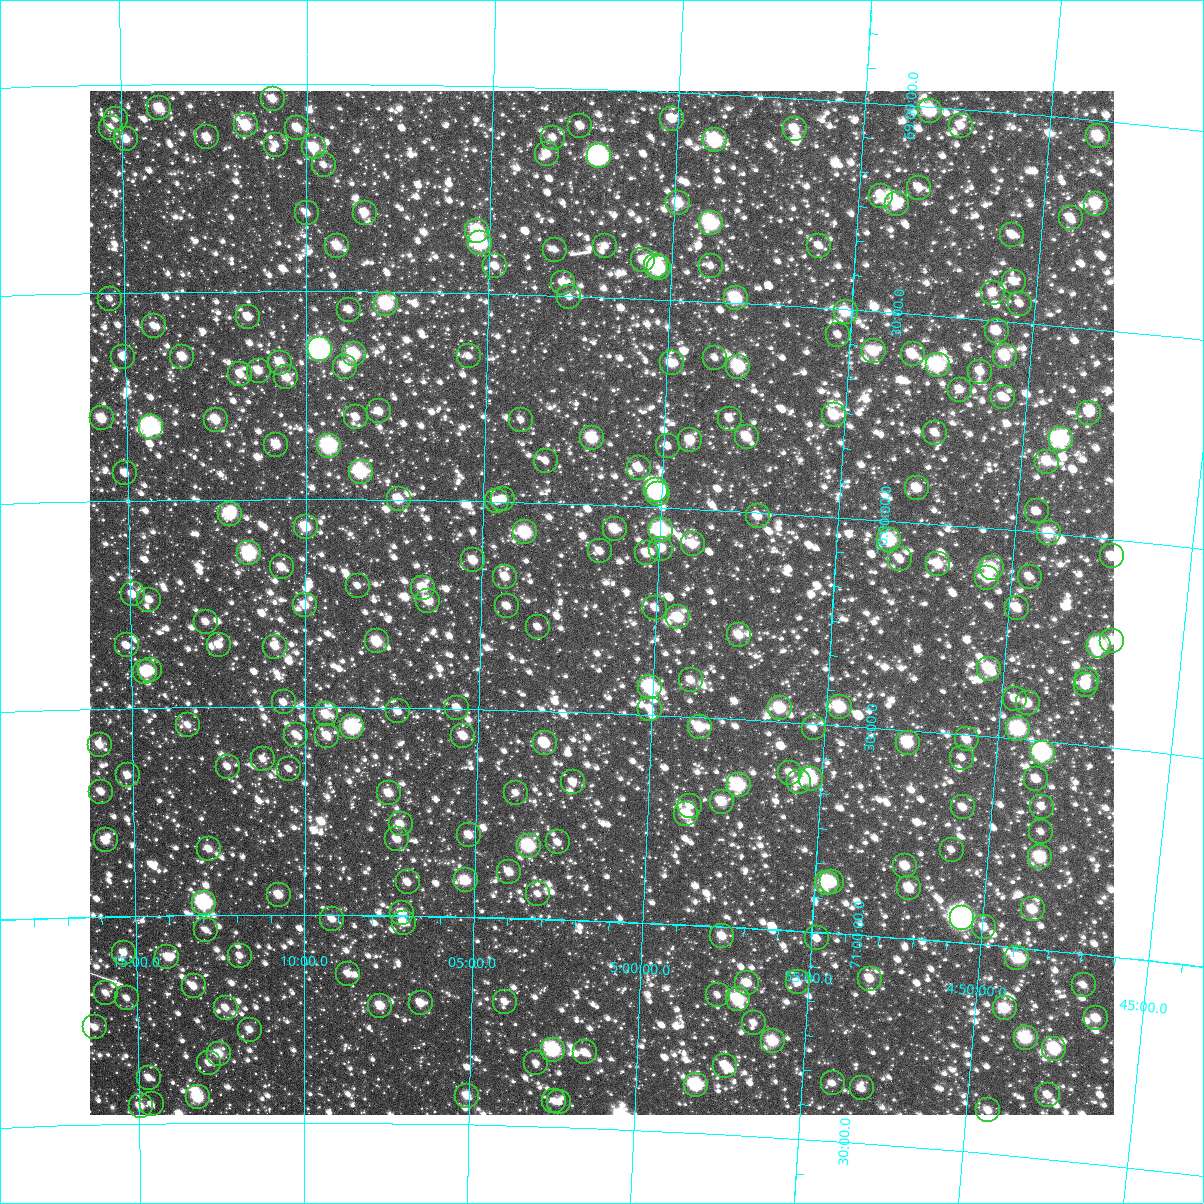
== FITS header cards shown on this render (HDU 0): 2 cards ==
NAXIS1  =                 1024
NAXIS2  =                 1024

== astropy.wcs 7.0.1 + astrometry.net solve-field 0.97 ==
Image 1024 x 1024 px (HDU 0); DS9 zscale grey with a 90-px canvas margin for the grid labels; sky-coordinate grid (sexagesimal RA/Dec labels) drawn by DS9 from the SOLVED WCS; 267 Tycho-2 reference stars matched to detected sources circled (green)
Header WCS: RA---TAN-SIP/DEC--TAN-SIP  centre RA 05:01:34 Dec +70:14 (75.39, +70.23 deg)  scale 8.66 arcsec/px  FOV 147.9' x 147.9'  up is +178 deg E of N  parity flipped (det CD > 0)
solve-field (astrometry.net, Tycho-2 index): VERIFIED the header's WCS against the Tycho-2 star catalogue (verified at 6 index scales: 16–267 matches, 0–1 conflicts across passes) and refined it, rather than solving blind
Solved WCS: RA---TAN-SIP/DEC--TAN-SIP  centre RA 05:01:34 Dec +70:14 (75.39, +70.23 deg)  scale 8.66 arcsec/px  FOV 147.9' x 147.9'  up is +178 deg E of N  parity flipped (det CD > 0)
The solver's refit moves the header's centre by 0.65 arcsec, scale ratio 1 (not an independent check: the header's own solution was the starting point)
Tycho-2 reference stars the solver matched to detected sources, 267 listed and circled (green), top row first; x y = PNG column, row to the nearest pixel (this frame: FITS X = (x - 90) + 1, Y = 1024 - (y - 91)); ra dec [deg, ICRS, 3 dp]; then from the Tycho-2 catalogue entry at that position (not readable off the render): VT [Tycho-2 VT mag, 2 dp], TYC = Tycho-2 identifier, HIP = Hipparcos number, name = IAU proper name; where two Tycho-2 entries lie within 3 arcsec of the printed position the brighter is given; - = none
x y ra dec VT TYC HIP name
273 99 77.728 +69.037 10.66 4342-1142-1 - -
159 108 78.491 +69.057 10.03 4343-83-1 - -
930 111 73.310 +69.009 8.99 4342-1032-1 - -
116 119 78.786 +69.081 11.68 4343-90-1 - -
672 119 75.039 +69.064 10.48 4342-1029-1 - -
246 125 77.911 +69.100 9.52 4342-1065-1 - -
580 126 75.654 +69.090 11.22 4342-1013-1 - -
961 126 73.097 +69.039 10.92 4342-935-1 - -
111 128 78.822 +69.103 11.30 4343-106-1 - -
297 128 77.562 +69.107 10.55 4342-1082-1 - -
795 129 74.210 +69.074 10.48 4342-966-1 - -
1098 136 72.171 +69.038 9.81 4342-1594-1 - -
207 137 78.172 +69.129 10.65 4343-145-1 - -
553 138 75.834 +69.120 11.46 4342-956-1 - -
126 139 78.717 +69.131 10.70 4343-133-1 - -
715 140 74.742 +69.112 8.36 4342-1662-1 23160 -
276 145 77.707 +69.147 11.95 4342-1015-1 - -
314 147 77.450 +69.154 10.12 4342-1039-1 - -
547 154 75.873 +69.160 10.93 4342-947-1 - -
599 156 75.523 +69.160 7.17 4342-1532-1 23425 -
324 165 77.383 +69.196 11.82 4342-943-1 - -
919 188 73.347 +69.196 11.25 4342-1966-1 - -
881 196 73.598 +69.221 10.51 4342-1232-1 - -
678 203 74.972 +69.266 9.91 4342-1472-1 - -
897 204 73.487 +69.239 9.86 4342-2226-1 22777 -
1096 204 72.146 +69.200 9.75 4342-1614-1 - -
307 213 77.495 +69.312 11.62 4342-918-1 - -
365 213 77.102 +69.310 10.48 4342-923-1 - -
1071 218 72.306 +69.240 10.93 4342-2274-1 - -
711 223 74.741 +69.311 8.81 4342-2240-1 - -
477 231 76.332 +69.350 8.94 4342-2973-1 - -
1012 235 72.692 +69.293 11.36 4342-2239-1 - -
480 243 76.313 +69.379 8.31 4346-979-1 - -
337 246 77.288 +69.390 10.39 4346-786-1 - -
605 246 75.456 +69.377 11.72 4346-20-1 - -
819 246 73.998 +69.351 11.70 4342-1268-1 - -
555 250 75.801 +69.390 11.77 4346-779-1 - -
643 260 75.194 +69.407 10.66 4346-430-1 - -
495 266 76.203 +69.433 11.38 4346-1083-1 - -
656 266 75.108 +69.419 8.94 4346-985-1 - -
711 266 74.732 +69.414 11.60 4346-41-1 - -
659 268 75.082 +69.425 9.70 4346-1155-1 - -
1014 282 72.657 +69.404 11.03 4346-55-1 - -
563 283 75.739 +69.469 11.38 4346-1114-1 - -
993 293 72.792 +69.435 11.19 4346-64-1 - -
569 297 75.691 +69.502 11.66 4346-1051-1 - -
736 298 74.547 +69.489 9.14 4346-1023-1 - -
110 299 78.850 +69.514 11.89 4347-1761-1 - -
386 304 76.948 +69.529 8.67 4346-682-1 23869 -
1020 304 72.601 +69.455 11.49 4346-28-1 - -
349 310 77.204 +69.544 10.95 4346-1038-1 - -
846 312 73.790 +69.506 9.66 4346-1034-1 - -
248 317 77.900 +69.561 10.67 4346-378-1 - -
154 326 78.551 +69.581 11.48 4347-1563-1 - -
997 331 72.744 +69.525 10.59 4346-88-1 - -
838 335 73.832 +69.562 11.73 4346-908-1 - -
320 349 77.403 +69.639 6.54 4346-320-1 24003 Mago
874 351 73.579 +69.597 10.21 4346-734-1 - -
354 354 77.170 +69.650 8.94 4346-967-1 - -
913 354 73.310 +69.597 10.05 4346-1127-1 - -
469 356 76.374 +69.651 11.92 4346-675-1 - -
1005 356 72.675 +69.583 9.85 4346-845-1 - -
123 357 78.768 +69.656 11.43 4347-1727-1 - -
182 357 78.355 +69.656 10.34 4347-1689-1 - -
715 358 74.671 +69.634 11.70 4346-957-1 - -
280 363 77.679 +69.671 10.21 4346-258-1 - -
672 363 74.969 +69.652 10.67 4346-917-1 - -
938 365 73.133 +69.617 8.37 4346-785-1 - -
345 367 77.227 +69.681 9.58 4346-520-1 - -
738 367 74.507 +69.652 9.17 4346-575-1 - -
259 371 77.829 +69.691 10.63 4346-1094-1 - -
980 372 72.835 +69.626 10.96 4346-566-1 - -
240 374 77.954 +69.700 11.42 4346-1099-1 - -
286 377 77.635 +69.706 10.45 4346-280-1 - -
960 390 72.966 +69.673 11.10 4346-987-1 - -
1003 397 72.667 +69.682 11.09 4346-928-1 - -
379 411 76.989 +69.788 10.71 4346-1141-1 - -
1089 413 72.057 +69.702 10.46 4346-1174-1 - -
834 415 73.823 +69.756 9.93 4346-828-1 - -
356 417 77.150 +69.802 11.13 4346-1146-1 - -
102 418 78.923 +69.802 10.02 4347-1457-1 - -
730 419 74.548 +69.778 11.25 4346-1012-1 - -
216 420 78.127 +69.808 10.16 4347-1657-1 - -
521 420 75.999 +69.801 12.01 4346-581-1 - -
151 427 78.583 +69.824 7.52 4347-1769-1 24417 -
935 433 73.115 +69.781 11.26 4346-587-1 - -
747 437 74.421 +69.820 10.28 4346-801-1 - -
592 438 75.501 +69.839 9.47 4346-564-1 - -
1061 439 72.240 +69.771 8.39 4346-843-1 22371 -
690 440 74.816 +69.835 10.51 4346-1227-1 - -
276 445 77.705 +69.869 10.47 4346-691-1 - -
329 446 77.338 +69.871 8.19 4346-1055-1 - -
668 446 74.968 +69.852 11.64 4346-540-1 - -
546 461 75.819 +69.898 11.63 4346-1138-1 - -
1047 462 72.319 +69.828 10.30 4346-1195-1 - -
639 468 75.166 +69.907 10.63 4346-1205-1 - -
361 472 77.114 +69.933 8.48 4346-916-1 - -
125 473 78.765 +69.934 11.16 4347-1630-1 - -
917 488 73.212 +69.917 10.52 4346-1045-1 - -
656 490 75.037 +69.959 7.84 4346-868-1 23246 -
658 494 75.025 +69.968 10.37 4346-694-1 - -
399 499 76.846 +69.998 10.19 4346-310-1 - -
503 499 76.110 +69.993 11.51 4346-633-1 - -
497 501 76.154 +69.998 11.07 4346-995-1 - -
1037 511 72.361 +69.950 11.59 4346-719-1 - -
230 514 78.034 +70.035 8.96 4347-1766-1 24230 -
758 516 74.316 +70.009 10.62 4346-778-1 - -
306 527 77.497 +70.067 9.67 4346-126-1 - -
615 529 75.318 +70.056 9.97 4346-1194-1 - -
661 530 74.991 +70.054 9.09 4346-454-1 23234 -
525 532 75.948 +70.072 8.89 4346-733-1 23545 -
1049 533 72.263 +70.000 9.86 4346-861-1 - -
889 540 73.379 +70.046 9.05 4346-870-1 22739 -
693 544 74.763 +70.085 10.20 4346-670-1 - -
661 549 74.983 +70.099 11.04 4346-879-1 - -
600 551 75.416 +70.111 11.43 4346-677-1 - -
249 553 77.898 +70.129 8.65 4346-794-1 24188 -
647 553 75.084 +70.112 10.80 4346-991-1 - -
1112 556 71.807 +70.042 10.93 4333-969-1 - -
900 559 73.295 +70.090 11.29 4346-964-1 - -
473 560 76.310 +70.142 10.49 4346-1121-1 - -
938 564 73.023 +70.096 10.37 4346-669-1 - -
282 567 77.669 +70.163 10.67 4346-1120-1 - -
992 568 72.644 +70.096 9.33 4346-973-1 - -
505 577 76.081 +70.180 10.60 4346-1206-1 - -
1030 577 72.372 +70.108 11.14 4346-410-1 - -
987 578 72.669 +70.121 10.37 4346-1224-1 - -
358 586 77.128 +70.208 11.37 4346-818-1 - -
423 588 76.665 +70.211 10.06 4346-735-1 - -
133 594 78.728 +70.226 10.67 4347-1763-1 - -
149 600 78.609 +70.240 10.94 4347-1737-1 - -
428 601 76.624 +70.241 10.46 4346-1148-1 - -
305 605 77.501 +70.255 10.54 4346-960-1 - -
507 606 76.063 +70.250 11.01 4346-895-1 - -
655 608 75.010 +70.241 11.32 4346-800-1 - -
1017 608 72.442 +70.185 10.76 4346-727-1 - -
678 617 74.841 +70.262 9.70 4346-372-1 - -
206 622 78.209 +70.295 11.18 4347-1622-1 - -
538 627 75.838 +70.299 11.56 4346-1179-1 - -
739 635 74.403 +70.298 10.51 4346-1166-1 - -
377 641 76.987 +70.341 9.73 4346-847-1 - -
1112 641 71.748 +70.243 11.06 4333-1247-1 - -
127 645 78.777 +70.349 11.55 4347-1589-1 - -
219 645 78.118 +70.350 10.67 4347-1741-1 - -
1099 646 71.837 +70.259 8.24 4333-1162-1 - -
275 647 77.714 +70.355 10.73 4346-308-1 - -
989 669 72.604 +70.337 9.77 4346-536-1 - -
150 670 78.610 +70.410 10.33 4347-1493-1 - -
145 672 78.646 +70.414 9.70 4347-1529-1 - -
691 680 74.730 +70.412 10.97 4346-550-1 - -
1087 680 71.901 +70.344 11.19 4333-1144-1 - -
1086 685 71.906 +70.356 10.87 4333-538-1 - -
650 687 75.019 +70.432 8.50 4346-384-1 - -
1015 699 72.399 +70.404 10.97 4346-692-1 - -
284 702 77.654 +70.489 11.34 4346-366-1 - -
1028 703 72.306 +70.412 10.61 4346-642-1 - -
840 707 73.652 +70.456 9.08 4346-858-1 - -
457 708 76.403 +70.498 11.19 4346-1082-1 - -
780 708 74.081 +70.467 9.49 4346-704-1 - -
650 709 75.012 +70.486 11.29 4346-158-1 - -
398 711 76.828 +70.509 11.30 4346-923-1 - -
326 714 77.346 +70.518 10.38 4346-512-1 - -
188 725 78.345 +70.543 11.23 4347-1752-1 - -
352 727 77.157 +70.548 8.01 4346-849-1 - -
700 727 74.650 +70.524 9.84 4346-774-1 - -
814 728 73.830 +70.509 11.37 4346-1144-1 - -
1018 729 72.358 +70.475 8.52 4346-563-1 - -
296 735 77.564 +70.567 11.22 4346-128-1 - -
327 736 77.339 +70.569 10.60 4346-1096-1 - -
463 736 76.353 +70.565 10.69 4346-1116-1 - -
967 739 72.720 +70.511 10.99 4346-668-1 - -
545 743 75.764 +70.577 10.33 4346-348-1 - -
908 743 73.145 +70.530 9.35 4346-1027-1 - -
100 745 78.985 +70.587 10.66 4347-1605-1 - -
1043 753 72.169 +70.527 7.55 4346-356-1 22345 -
962 758 72.746 +70.556 11.67 4346-611-1 - -
263 759 77.804 +70.625 11.54 4346-806-1 - -
228 767 78.059 +70.644 11.85 4347-1696-1 - -
289 769 77.615 +70.650 11.60 4346-1142-1 - -
790 773 73.978 +70.622 11.65 4346-684-1 - -
128 775 78.786 +70.662 11.02 4347-1557-1 - -
811 779 73.823 +70.633 8.93 4346-1075-1 22879 -
1036 779 72.197 +70.592 10.72 4346-418-1 - -
573 782 75.549 +70.668 11.62 4346-86-1 - -
799 782 73.907 +70.643 10.71 4346-579-1 - -
739 785 74.347 +70.658 8.53 4346-807-1 - -
101 792 78.984 +70.699 10.80 4347-1675-1 - -
389 793 76.889 +70.706 10.47 4346-856-1 - -
516 793 75.961 +70.699 12.01 4346-300-1 - -
722 802 74.462 +70.700 10.08 4346-888-1 - -
690 806 74.692 +70.713 11.32 4346-805-1 - -
963 807 72.708 +70.675 11.04 4346-904-1 - -
1042 807 72.140 +70.657 11.43 4346-722-1 - -
686 814 74.716 +70.735 9.91 4346-278-1 - -
401 824 76.799 +70.780 10.80 4346-808-1 - -
1041 832 72.127 +70.717 11.81 4346-596-1 - -
469 835 76.296 +70.803 11.17 4346-541-1 - -
397 839 76.822 +70.816 10.96 4346-437-1 - -
106 840 78.958 +70.817 10.50 4347-1468-1 - -
558 842 75.645 +70.815 11.64 4346-461-1 - -
529 846 75.859 +70.825 9.06 4346-433-1 23525 -
209 849 78.201 +70.842 11.13 4347-1542-1 - -
952 850 72.766 +70.779 11.61 4346-202-1 - -
1040 857 72.117 +70.779 9.34 4346-1053-1 - -
905 866 73.095 +70.826 10.54 4346-409-1 - -
509 872 75.995 +70.890 10.60 4346-387-1 - -
466 880 76.315 +70.913 9.81 4346-295-1 - -
408 882 76.739 +70.920 11.23 4346-123-1 - -
832 882 73.622 +70.877 10.33 4346-221-1 - -
827 883 73.662 +70.880 9.09 4346-515-1 22820 -
909 888 73.054 +70.878 10.63 4346-441-1 - -
538 894 75.779 +70.941 11.65 4346-163-1 - -
279 895 77.690 +70.953 10.54 4346-341-1 - -
204 903 78.242 +70.970 7.84 4347-1476-1 24307 -
1033 909 72.137 +70.905 10.24 4346-213-1 - -
402 913 76.777 +70.993 10.64 4346-169-1 - -
962 918 72.652 +70.942 6.33 4346-125-1 22508 -
332 919 77.293 +71.010 11.19 4346-313-1 - -
404 923 76.764 +71.017 10.64 4346-449-1 - -
984 927 72.481 +70.958 11.02 4346-333-1 - -
206 930 78.227 +71.036 11.98 4347-1608-1 - -
722 936 74.406 +71.023 10.75 4346-299-1 - -
817 938 73.707 +71.015 11.23 4346-77-1 - -
124 953 78.841 +71.088 11.11 4347-1576-1 - -
240 956 77.979 +71.098 11.43 4346-311-1 - -
167 957 78.517 +71.099 11.17 4347-1484-1 - -
1017 958 72.220 +71.025 9.66 4346-487-1 - -
348 974 77.174 +71.142 11.36 4346-265-1 - -
870 979 73.294 +71.104 10.55 4346-401-1 - -
798 982 73.829 +71.124 11.15 4346-325-1 - -
747 983 74.207 +71.133 10.72 4346-203-1 - -
1084 985 71.710 +71.075 11.84 4333-1239-1 - -
194 986 78.323 +71.171 11.19 4347-1454-1 - -
106 993 78.981 +71.184 11.25 4347-1570-1 - -
718 995 74.416 +71.166 11.80 4346-369-1 - -
127 998 78.824 +71.197 11.68 4347-1528-1 - -
738 999 74.264 +71.173 8.95 4346-289-1 - -
505 1002 76.000 +71.202 11.70 4346-93-1 - -
421 1003 76.629 +71.211 10.60 4346-99-1 - -
380 1006 76.931 +71.218 10.31 4346-377-1 - -
226 1008 78.087 +71.224 11.30 4347-1486-1 - -
1005 1008 72.277 +71.148 9.71 4346-249-1 - -
1096 1018 71.591 +71.152 10.57 4333-332-1 - -
754 1023 74.136 +71.228 11.40 4346-175-1 - -
95 1027 79.067 +71.266 11.07 4351-1782-1 - -
250 1030 77.908 +71.277 11.36 4350-759-1 - -
1026 1038 72.101 +71.214 9.08 4346-273-1 - -
773 1041 73.987 +71.268 9.58 4350-494-1 - -
1054 1049 71.880 +71.234 8.97 4333-873-1 - -
553 1050 75.633 +71.314 8.31 4350-778-1 - -
585 1052 75.387 +71.318 11.03 4350-203-1 - -
219 1054 78.141 +71.334 10.20 4351-1769-1 - -
209 1063 78.213 +71.356 11.35 4351-1780-1 - -
536 1063 75.753 +71.348 12.02 4350-844-1 - -
725 1066 74.331 +71.334 10.43 4350-264-1 - -
149 1078 78.669 +71.389 10.98 4351-1752-1 - -
833 1083 73.519 +71.361 11.71 4350-753-1 - -
696 1085 74.544 +71.383 8.49 4350-194-1 23091 -
862 1088 73.296 +71.368 11.27 4350-849-1 - -
1048 1095 71.897 +71.346 11.15 4337-777-1 - -
467 1096 76.268 +71.431 10.57 4350-274-1 - -
198 1097 78.303 +71.439 9.29 4351-1767-1 - -
554 1101 75.606 +71.438 11.65 4350-457-1 - -
559 1102 75.571 +71.440 11.56 4350-405-1 - -
152 1104 78.651 +71.454 12.31 4351-1715-1 - -
141 1106 78.736 +71.457 10.75 4351-1793-1 - -
988 1110 72.332 +71.397 11.04 4350-426-1 - -